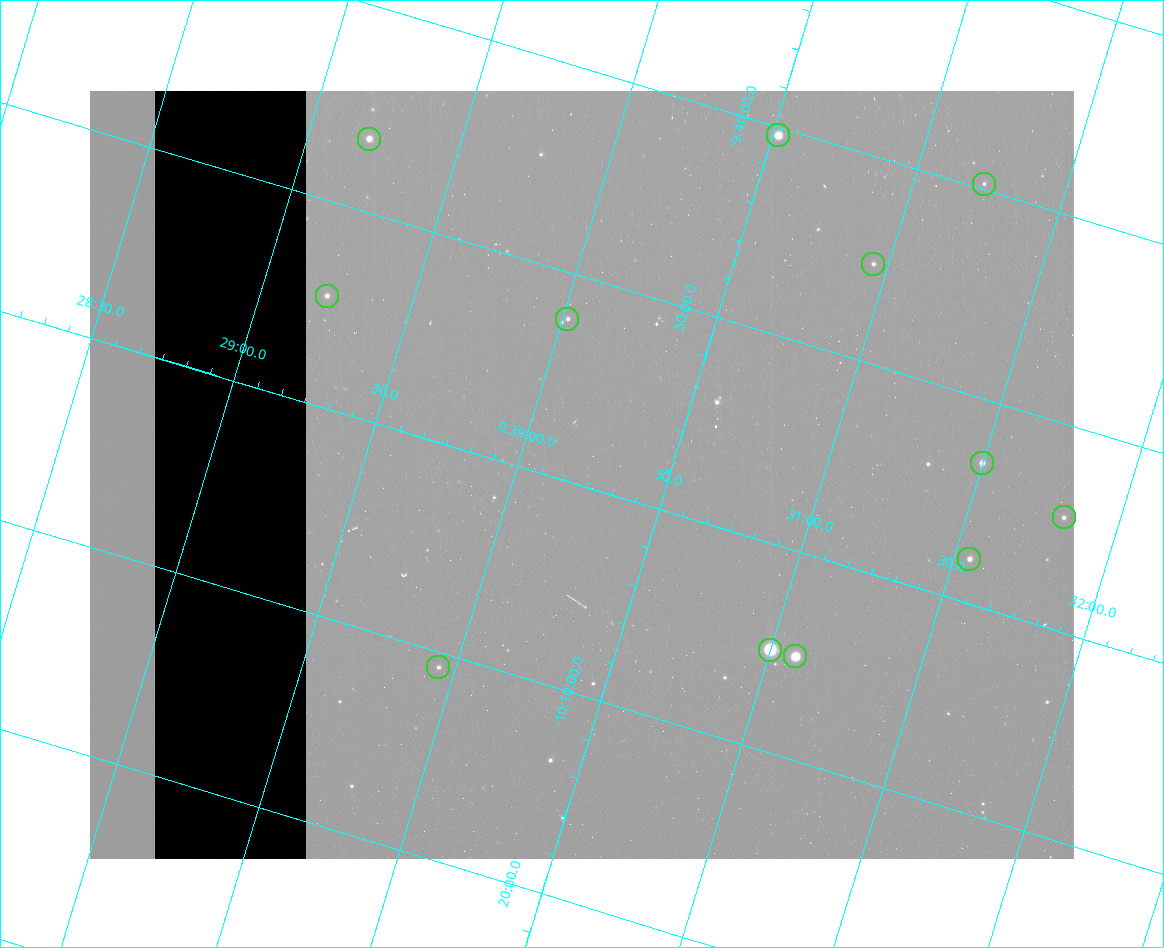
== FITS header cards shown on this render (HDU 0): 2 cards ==
NAXIS1  =                  984 / Size of image - Xaxis
NAXIS2  =                  768 / Size of image - Yaxis

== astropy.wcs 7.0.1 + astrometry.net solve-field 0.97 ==
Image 984 x 768 px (HDU 0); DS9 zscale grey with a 90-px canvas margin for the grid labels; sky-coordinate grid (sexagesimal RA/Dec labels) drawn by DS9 from the SOLVED WCS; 12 Tycho-2 reference stars matched to detected sources circled (green)
Header WCS: none
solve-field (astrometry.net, Tycho-2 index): SOLVED blind (the file carries no WCS)
Solved WCS: RA---TAN-SIP/DEC--TAN-SIP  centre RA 00:30:13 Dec -09:59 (7.55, -9.99 deg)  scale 2.99 arcsec/px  FOV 49.1' x 38.3'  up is -17 deg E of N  parity flipped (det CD > 0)
(file carries no celestial WCS; the grid is the blind solution)
Tycho-2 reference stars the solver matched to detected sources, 12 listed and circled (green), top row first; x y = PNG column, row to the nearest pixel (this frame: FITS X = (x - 90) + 1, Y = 768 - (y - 91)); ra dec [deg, ICRS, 3 dp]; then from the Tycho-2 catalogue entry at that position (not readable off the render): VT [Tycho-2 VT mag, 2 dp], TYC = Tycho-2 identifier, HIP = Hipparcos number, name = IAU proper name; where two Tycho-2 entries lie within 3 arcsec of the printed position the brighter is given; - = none
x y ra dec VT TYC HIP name
778 135 7.630 -9.673 9.11 5262-162-1 - -
369 139 7.300 -9.775 10.33 5262-1046-1 - -
984 184 7.808 -9.662 12.62 5269-2245-1 - -
873 264 7.738 -9.753 11.99 5269-2311-1 - -
327 296 7.305 -9.910 11.22 5262-533-1 - -
567 319 7.504 -9.871 11.88 5262-156-1 - -
982 463 7.875 -9.885 10.69 5269-806-1 - -
1064 517 7.954 -9.909 11.98 5269-2144-1 - -
969 559 7.888 -9.964 11.29 5269-2005-1 - -
770 650 7.750 -10.085 6.91 5269-2391-1 2431 -
795 656 7.772 -10.084 8.43 5269-2011-1 2444 -
438 667 7.486 -10.179 12.04 5265-73-1 - -